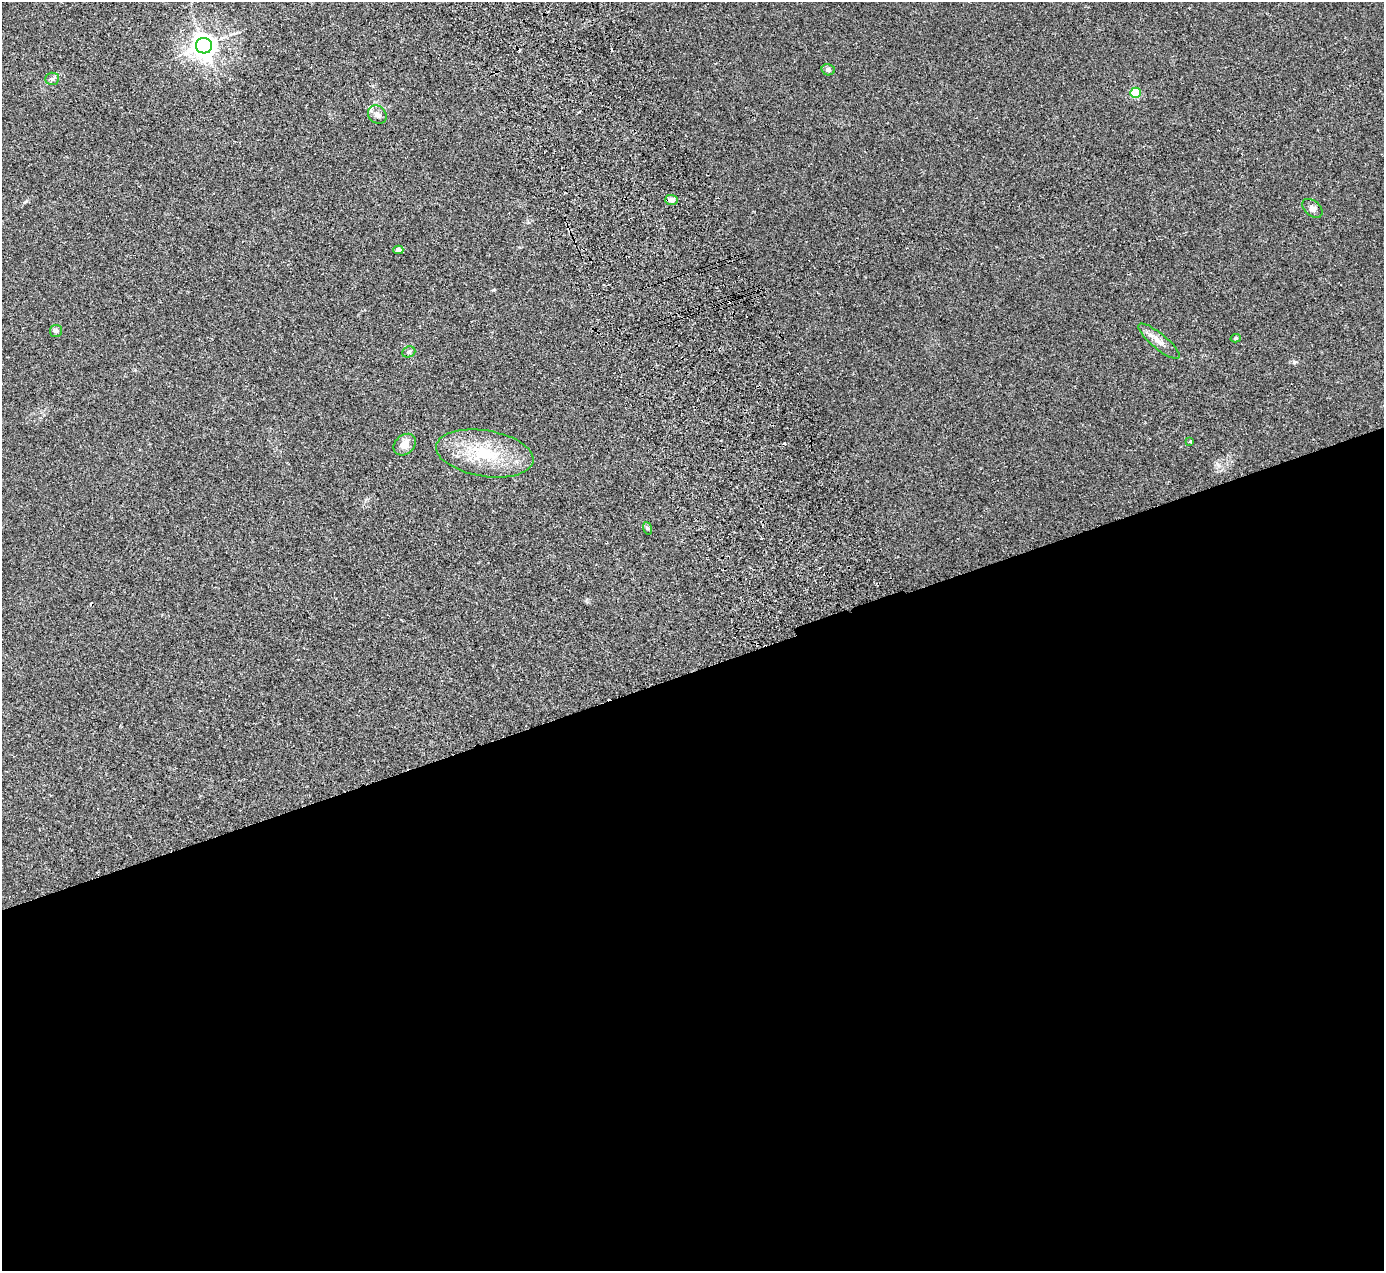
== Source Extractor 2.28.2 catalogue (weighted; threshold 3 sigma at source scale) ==
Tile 15 of 4 x 4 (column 3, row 4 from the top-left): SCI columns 2820-4201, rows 310-1578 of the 5637 x 5567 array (HDU 1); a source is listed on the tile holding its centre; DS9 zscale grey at full resolution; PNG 1386 x 1273 px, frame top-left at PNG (2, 2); each listed source drawn as its Kron ellipse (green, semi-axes under 4 px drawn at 4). Shown black and unused: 47% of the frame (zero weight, under 2 of 3 exposures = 3% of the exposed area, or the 3 px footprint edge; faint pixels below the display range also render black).
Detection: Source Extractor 2.28.2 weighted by HDU 2 'WHT'; one run over the whole footprint, this tile lists its part. Background 0.0185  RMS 0.0063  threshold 0.0286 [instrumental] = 3 sigma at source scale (4.5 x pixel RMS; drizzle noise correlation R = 1.50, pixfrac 1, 0.05/0.05 arcsec/px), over >= 5 px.
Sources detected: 22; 6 cosmic-ray / hot-pixel residue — neither listed nor drawn; the other 16 listed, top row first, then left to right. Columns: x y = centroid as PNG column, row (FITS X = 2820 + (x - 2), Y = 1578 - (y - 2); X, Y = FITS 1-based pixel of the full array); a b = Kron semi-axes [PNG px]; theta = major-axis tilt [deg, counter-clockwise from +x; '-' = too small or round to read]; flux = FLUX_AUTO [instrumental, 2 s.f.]
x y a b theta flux
204 46 8 8 - 640
828 70 7 5 -15 1.7
52 79 6 6 - 1.3
1136 93 5 5 - 29
377 115 10 8 -43 3.3
671 200 6 5 - 3.6
1312 208 11 7 -41 2.5
398 250 5 4 - 2.9
56 331 6 6 - 1.2
1236 338 5 4 - 0.89
1159 341 26 7 -39 5.7
409 352 7 5 21 1.2
1190 441 3 3 - 1.2
405 445 12 9 42 5.7
485 453 49 23 -9 36
647 528 6 4 -71 0.82
Unlisted compact peaks at least as high as the median listed source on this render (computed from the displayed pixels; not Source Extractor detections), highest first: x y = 1294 362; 1217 464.